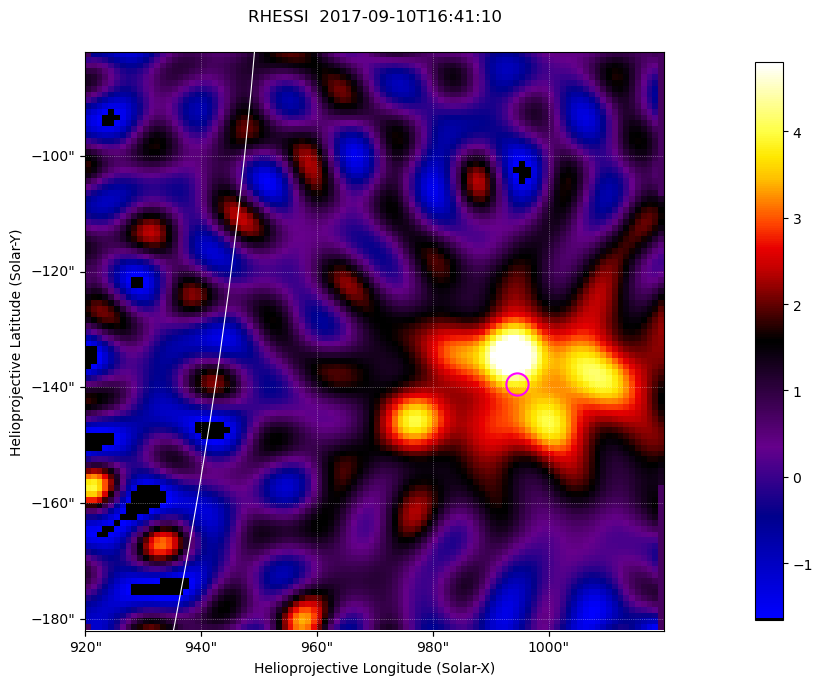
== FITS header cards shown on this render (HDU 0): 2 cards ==
TELESCOP= 'RHESSI  '           / Name of the Telescope or Mission
DATE_OBS= '2017-09-10T16:41:10.000' / nominal U.T. date when integration of this

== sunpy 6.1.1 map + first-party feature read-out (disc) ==
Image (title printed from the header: RHESSI  2017-09-10T16:41:10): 100 x 100 px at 1 arcsec/px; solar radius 953 arcsec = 953 px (partial field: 0.1% of the solar disc is inside the frame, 23% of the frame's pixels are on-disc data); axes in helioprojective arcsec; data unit not stated in the header (colour bar unlabelled)
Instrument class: DISC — disc imager (sunpy class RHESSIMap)
Bright regions (active regions / flare kernels): reference = the on-disc median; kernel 3 px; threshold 5 sigma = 5.09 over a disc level ~0.172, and >= 1.15x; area >= 10 px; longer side >= 3 px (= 3 arcsec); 0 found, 0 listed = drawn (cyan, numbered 1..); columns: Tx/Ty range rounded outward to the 2 arcsec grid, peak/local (2 s.f.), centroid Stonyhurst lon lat
Off-limb structures (1.02-1.3 R_sun): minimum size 25 px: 4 found; the strongest spans PA ~260..265 deg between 1.02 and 1.08 R_sun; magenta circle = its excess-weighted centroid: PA ~260 deg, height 1.05 R_sun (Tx ~994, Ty ~-140 arcsec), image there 3.5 x the reference